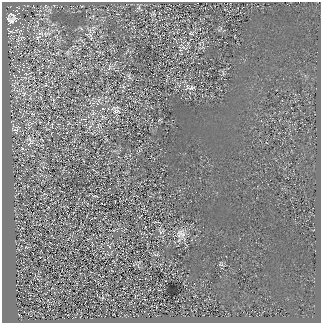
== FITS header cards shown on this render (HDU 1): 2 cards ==
NAXIS1  =                  319
NAXIS2  =                  321

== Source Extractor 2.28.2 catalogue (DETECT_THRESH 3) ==
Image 319 x 321 px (HDU 1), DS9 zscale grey, 1 PNG px = 1 image px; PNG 323 x 325 px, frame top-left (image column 1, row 321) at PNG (2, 2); no overlay
Background 245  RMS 28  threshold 84.6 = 3 sigma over >= 5 px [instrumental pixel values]
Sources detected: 9; all 9 listed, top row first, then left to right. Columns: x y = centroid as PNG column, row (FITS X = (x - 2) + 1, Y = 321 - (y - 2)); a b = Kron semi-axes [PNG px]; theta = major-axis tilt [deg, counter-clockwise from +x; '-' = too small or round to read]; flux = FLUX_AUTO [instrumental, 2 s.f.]
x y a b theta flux
11 18 17 14 75 16000
47 34 13 5 10 10000
38 37 6 3 19 3200
129 76 10 4 -62 3000
190 88 16 6 -4 7300
114 108 12 7 11 7900
16 130 9 3 11 2900
30 139 14 5 -63 8200
181 234 14 12 -9 16000